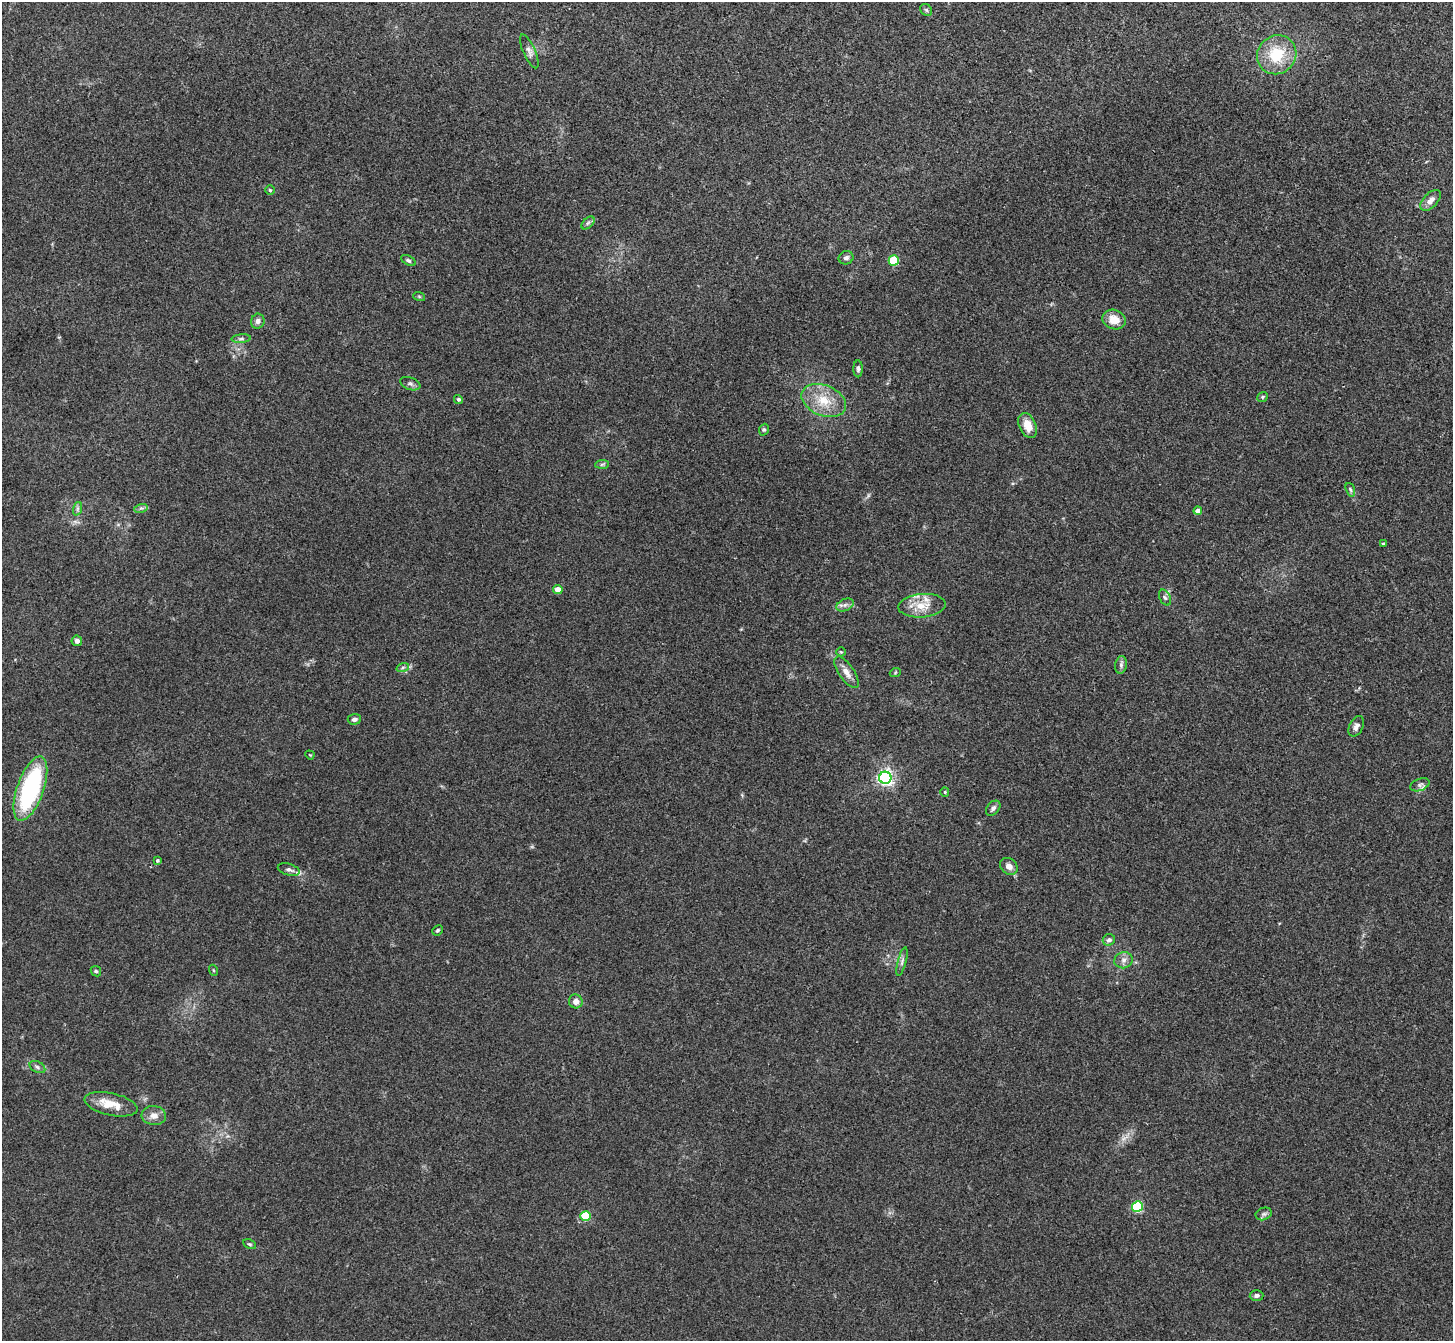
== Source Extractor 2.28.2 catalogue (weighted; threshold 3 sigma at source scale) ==
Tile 10 of 4 x 4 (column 2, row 3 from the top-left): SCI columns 1455-2905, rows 1495-2833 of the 5810 x 5804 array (HDU 1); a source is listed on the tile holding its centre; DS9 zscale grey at full resolution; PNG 1455 x 1343 px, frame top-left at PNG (2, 2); each listed source drawn as its Kron ellipse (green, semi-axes under 4 px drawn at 4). Shown black and unused: <1% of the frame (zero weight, under 3 of 4 exposures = <1% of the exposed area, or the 3 px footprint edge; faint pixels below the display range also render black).
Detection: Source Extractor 2.28.2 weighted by HDU 2 'WHT'; one run over the whole footprint, this tile lists its part. Background 0.0283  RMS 0.0047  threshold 0.0213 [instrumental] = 3 sigma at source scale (4.5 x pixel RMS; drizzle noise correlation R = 1.50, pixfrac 1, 0.05/0.05 arcsec/px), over >= 5 px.
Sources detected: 64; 2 inside a brighter listed object's ellipse — not listed separately; the other 62 listed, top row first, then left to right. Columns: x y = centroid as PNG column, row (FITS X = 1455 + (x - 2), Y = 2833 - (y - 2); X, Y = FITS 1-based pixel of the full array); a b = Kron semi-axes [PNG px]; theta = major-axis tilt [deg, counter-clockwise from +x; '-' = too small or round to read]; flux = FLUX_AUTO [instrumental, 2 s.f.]
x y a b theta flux
926 10 6 5 - 0.84
529 51 18 6 -66 2.3
1277 55 20 19 - 18
270 190 4 4 - 0.6
1431 200 13 7 46 3.1
588 223 8 4 45 1
846 258 7 6 - 1.6
408 260 8 4 -29 0.87
894 260 5 5 - 26
419 296 6 3 -19 0.51
1114 320 12 9 -17 6.6
258 321 7 6 - 1.7
241 339 9 4 4 1
858 369 8 4 -90 1.1
410 384 10 6 -20 1.3
1262 397 6 4 39 0.69
458 399 5 4 - 0.76
824 400 23 15 -22 12
1028 425 13 8 -66 5.9
764 430 6 4 68 0.71
602 464 7 4 2 0.9
1350 490 7 4 -70 0.86
141 508 7 4 17 0.89
77 509 7 4 72 0.94
1198 511 4 4 - 3.7
1384 544 4 3 - 0.89
558 590 4 4 - 7.8
1165 598 8 5 -61 1.2
845 605 9 5 23 1.7
922 606 24 11 5 8.3
77 641 5 5 - 1.6
841 652 4 4 - 0.5
1121 665 9 5 82 1.4
403 667 6 4 19 0.86
846 672 18 7 -56 3.9
895 673 5 3 - 0.5
354 719 7 5 4 1.6
1356 726 11 6 62 2
310 755 5 3 - 0.39
885 778 6 6 - 150
1420 785 10 6 21 1.7
30 789 34 13 70 64
945 792 5 4 - 0.52
993 808 8 6 48 1.7
157 860 4 4 - 0.68
1009 866 9 7 -39 3.1
289 870 11 5 -16 1.8
438 930 5 5 - 0.85
1109 940 6 5 - 1.5
1124 960 9 8 - 2.2
902 962 14 4 75 1.4
213 970 5 3 - 0.44
96 971 6 4 -45 0.68
576 1001 7 6 - 2.7
37 1067 8 5 -28 1.2
111 1104 27 11 -12 8.7
154 1115 12 9 -4 3.7
1137 1206 5 5 - 43
1264 1214 8 6 20 1.3
586 1216 5 5 - 22
250 1244 7 4 -26 0.74
1256 1296 7 5 4 1.5